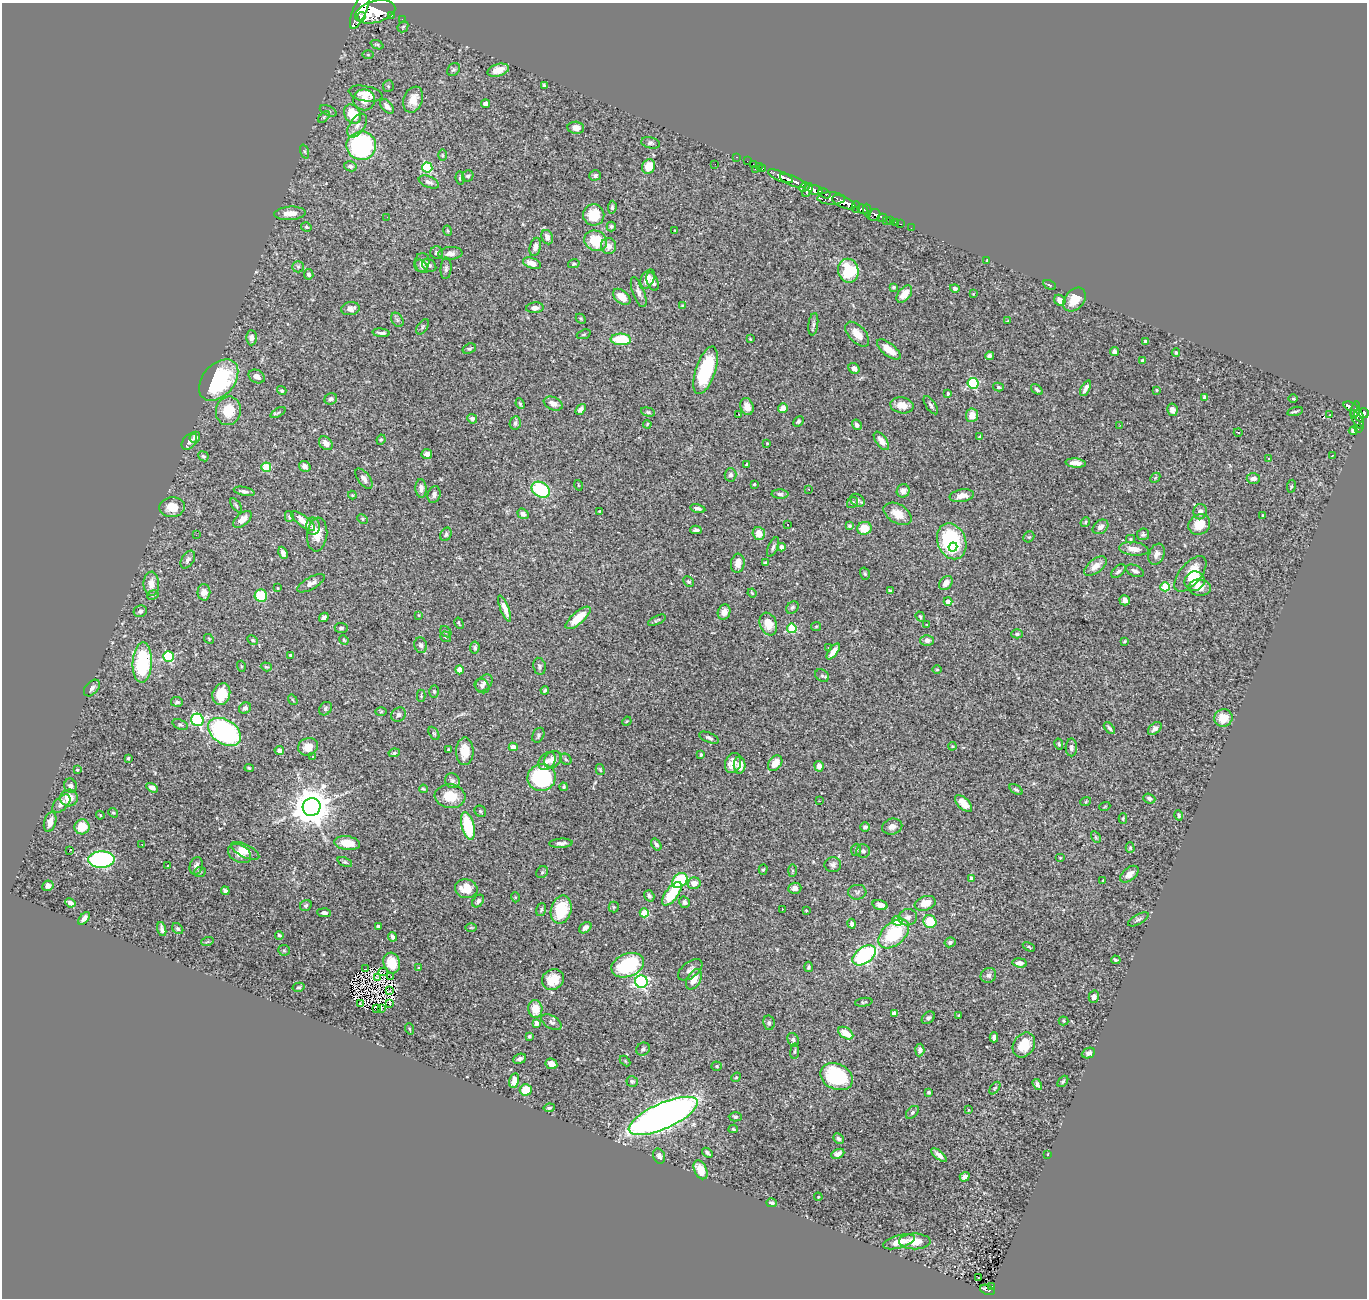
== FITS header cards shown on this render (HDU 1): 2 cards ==
NAXIS1  =                 1365
NAXIS2  =                 1296

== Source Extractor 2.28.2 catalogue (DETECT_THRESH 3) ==
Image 1365 x 1296 px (HDU 1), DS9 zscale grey, 1 PNG px = 1 image px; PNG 1369 x 1300 px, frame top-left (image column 1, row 1296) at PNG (2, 3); each listed source drawn as its Kron ellipse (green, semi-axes under 4 px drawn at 4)
Background 2.83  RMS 0.039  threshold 0.117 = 3 sigma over >= 5 px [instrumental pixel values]
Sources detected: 499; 4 with non-positive FLUX_AUTO (blend fragments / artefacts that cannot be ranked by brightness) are neither listed nor drawn; the other 495 listed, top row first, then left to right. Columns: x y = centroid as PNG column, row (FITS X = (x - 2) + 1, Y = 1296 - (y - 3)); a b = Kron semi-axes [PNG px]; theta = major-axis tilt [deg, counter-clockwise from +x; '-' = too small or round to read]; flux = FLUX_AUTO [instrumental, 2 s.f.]
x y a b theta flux
360 10 20 6 68 7300
375 12 20 11 15 9700
391 15 3 3 - 190
362 16 4 3 - 1100
402 19 2 2 - 15
403 27 6 4 45 3.7
377 45 7 4 -21 3.6
368 55 6 4 0 2.9
454 69 7 5 43 5.4
498 70 11 6 15 36
388 86 6 5 - 4.2
544 86 4 3 - 3.7
366 94 17 7 -11 29
364 100 11 10 - 32
413 100 13 9 68 38
485 104 4 4 - 21
387 106 8 5 -48 13
328 111 9 4 -24 5.3
352 114 10 7 -59 66
324 117 7 4 46 4.2
357 126 13 7 55 17
576 128 8 6 -6 17
651 143 10 5 -11 6.8
361 146 15 14 - 400
304 151 7 3 -71 3.5
442 155 6 3 -89 3.1
736 157 3 2 - 33
747 161 2 2 - 15
715 164 2 2 - 1.7
753 164 2 2 - 21
350 166 6 5 - 7.6
759 166 2 2 - 25
649 167 7 6 - 43
427 168 5 5 - 170
755 169 4 2 - 120
762 169 4 2 - 45
595 175 6 5 - 6.8
468 176 6 5 - 5.8
780 176 13 5 -24 2200
460 178 6 4 -81 3.9
793 181 14 5 -23 2900
429 182 11 5 -22 9.7
804 187 6 3 19 790
807 190 7 3 60 850
815 190 7 4 -14 1400
824 193 6 3 -33 680
831 198 14 6 -1 2000
844 202 12 5 -23 4400
612 207 6 4 85 5.2
856 207 6 4 89 950
862 209 5 4 - 1200
867 211 7 3 -86 690
290 213 16 6 4 24
594 215 10 10 - 67
874 215 6 5 - 450
387 217 3 2 - 2.5
882 218 4 3 - 170
886 221 3 2 - 18
891 221 4 3 - 90
896 222 3 2 - 28
901 224 3 2 - 33
611 226 5 4 - 4.2
306 227 5 4 - 4
911 228 2 2 - 12
675 230 3 2 - 1.8
448 231 5 3 - 2.9
547 237 7 5 -69 15
596 241 11 10 - 88
608 246 8 7 - 19
535 247 9 5 77 13
437 253 6 6 - 8
450 253 12 6 6 14
987 260 3 3 - 1.8
422 262 9 7 79 16
532 263 9 5 -20 23
574 264 6 4 16 4.1
429 265 7 6 - 6.5
422 266 7 5 -50 7.6
298 267 6 5 - 5.2
446 268 11 5 86 7.5
848 271 12 10 -75 130
309 274 5 4 - 7.9
647 279 10 6 60 27
652 282 10 5 -67 12
1049 285 7 4 -28 4.2
893 287 3 3 - 4.5
955 288 5 4 - 6.9
639 292 16 6 -70 15
904 294 10 6 51 32
973 294 4 2 - 1.8
622 297 10 6 -40 34
1060 300 6 5 - 20
1074 300 13 9 48 40
682 306 4 3 - 2.4
535 308 9 5 5 14
350 309 9 6 9 17
581 319 6 4 -46 3.1
397 320 8 5 -60 5.5
1007 321 3 2 - 2
813 324 11 5 83 6.6
423 327 8 5 58 4.9
381 333 8 3 -6 7.8
584 334 7 4 19 3.6
857 334 15 8 -47 36
251 338 7 5 -90 14
621 339 10 5 -3 100
750 339 4 3 - 2.1
1146 341 4 3 - 8.9
469 349 7 5 20 5.6
889 349 14 6 -38 38
1114 352 4 4 - 8
1176 353 4 3 - 3
989 356 4 4 - 7
1143 361 4 3 - 5.5
854 368 6 5 - 14
706 370 25 10 71 180
257 376 8 6 -27 17
219 380 24 15 49 270
973 383 5 5 - 260
998 387 5 4 - 3.9
1086 388 8 4 63 11
1037 390 6 4 -36 5.6
1157 390 4 3 - 2.5
282 391 5 4 - 4.9
948 394 4 3 - 2.9
1205 397 4 4 - 18
1293 398 5 3 - 2.4
331 399 6 5 - 6.5
520 404 5 3 - 3.5
553 404 10 6 -22 18
902 405 12 8 -10 28
931 405 10 5 -56 6.9
1350 406 7 3 -20 290
747 407 9 6 -72 20
783 408 5 4 - 18
581 409 6 4 50 10
1172 410 6 5 - 10
1356 410 8 4 79 480
228 411 14 12 79 65
1295 411 8 3 14 5.8
648 412 7 4 -16 4.4
278 413 8 4 27 4.5
1364 413 5 5 - 770
738 414 3 2 - 10
972 415 7 6 - 27
1330 415 3 2 - 3.1
1359 416 7 4 -65 470
472 419 5 4 - 7.6
1357 420 11 4 -59 570
798 421 6 4 44 4.6
515 423 7 5 78 7.6
647 424 4 3 - 2.7
857 425 5 4 - 10
1120 425 3 3 - 3
1358 428 4 3 - 42
1353 431 4 3 - 7.9
1238 432 4 2 - 3.9
195 437 5 5 - 15
980 437 4 3 - 3.8
381 440 5 4 - 3.2
881 441 10 5 -54 22
189 442 9 6 49 9.9
326 443 8 6 -45 17
767 443 3 2 - 1.9
427 454 5 5 - 12
203 456 5 4 - 5.2
1332 456 3 2 - 3.9
1268 458 3 2 - 3.7
1076 463 10 4 -5 15
747 464 3 3 - 4.2
305 466 6 5 - 13
266 467 5 4 - 110
731 475 7 6 - 7.6
1155 478 6 4 46 3.2
364 479 12 6 -53 12
1253 479 7 5 4 12
754 484 3 2 - 2.6
578 485 5 3 - 1.9
1291 486 6 3 81 3
421 488 9 5 -86 12
809 489 3 2 - 1.7
541 490 10 7 -32 190
244 491 10 4 -11 9.2
903 491 7 6 - 13
780 494 8 4 -1 6.7
352 495 4 4 - 2.7
434 495 8 6 73 10
962 496 12 6 9 24
857 500 8 6 -36 8.8
852 503 6 5 - 5
236 505 8 4 -55 4.7
172 507 13 10 6 43
698 508 8 4 -13 8.1
600 511 3 2 - 2
1200 512 8 6 77 12
523 514 6 5 - 13
898 514 15 9 -30 37
1263 515 3 3 - 3.9
289 516 5 4 - 4
242 519 11 6 40 21
362 519 5 4 - 3.5
303 521 14 5 -37 28
1085 522 5 4 - 3.7
1199 524 11 10 - 42
787 525 3 2 - 2.8
313 526 8 7 - 11
850 526 4 4 - 5.7
1100 527 8 6 39 13
864 528 7 6 - 48
696 530 5 3 - 6.6
759 533 6 6 - 35
317 534 17 10 84 37
446 534 7 5 65 5.9
1143 534 6 6 - 5.7
196 535 2 2 - 4.7
1029 537 6 5 - 3.8
1130 539 4 4 - 3.2
952 541 18 14 -68 260
773 547 11 4 66 7.2
781 547 4 4 - 15
953 547 4 3 - 30
1134 549 15 6 -6 25
283 553 6 4 -67 13
1157 554 11 7 66 14
188 560 10 6 58 10
738 563 9 7 82 18
765 563 4 4 - 5.8
1095 566 13 7 38 26
1118 571 8 5 41 7.4
1135 571 9 5 -23 8.5
865 574 6 4 -73 4.1
1190 574 21 10 50 76
1195 581 10 9 - 53
688 582 6 4 -43 5.3
311 583 15 6 29 15
946 583 8 6 51 21
151 584 12 7 -89 24
1165 587 4 4 - 130
278 588 3 2 - 2
1200 588 11 8 -4 25
890 591 4 3 - 3.3
204 592 8 6 -89 17
752 593 5 3 - 2.5
153 595 6 4 25 4.4
261 596 6 6 - 79
1125 600 5 5 - 9.7
948 601 4 4 - 18
792 607 7 5 44 5.6
505 609 14 4 -68 18
140 611 7 6 - 6.2
724 612 8 6 71 19
418 615 4 3 - 2
324 617 5 4 - 9.3
920 617 5 4 - 4.6
578 618 15 6 41 45
657 620 9 3 25 4.5
459 623 6 2 -61 2.4
768 624 12 8 -70 43
927 625 4 2 - 2
816 627 5 4 - 3.3
341 628 6 5 - 6.3
792 628 5 5 - 130
446 632 6 5 - 4.5
1017 634 6 4 1 4.8
446 637 6 5 - 5.5
209 639 5 4 - 2.8
253 640 5 3 - 3.8
344 640 5 4 - 3
927 640 6 5 - 12
1125 641 3 3 - 2.5
421 645 8 6 -74 8.5
475 648 6 4 83 6
828 648 3 2 - 2.5
833 652 9 4 53 19
291 655 3 3 - 4.2
168 656 5 5 - 240
142 663 20 9 87 220
241 666 5 3 - 3
539 666 9 6 -79 6.8
266 667 6 4 -18 3.8
460 670 4 4 - 31
937 670 5 3 - 2.5
822 676 7 5 -38 6
484 683 10 7 43 9.9
482 686 8 6 -41 7.5
92 688 10 6 48 9.8
545 690 4 3 - 3.3
434 692 6 5 - 4.4
221 694 11 8 69 56
421 696 6 4 -90 2.7
293 700 6 3 -54 2.7
177 702 6 4 -5 5.7
245 708 6 5 - 7.7
325 709 7 6 - 6.2
381 712 5 3 - 2.5
399 715 8 6 43 7.5
1223 718 9 8 - 44
197 720 6 6 - 360
627 721 5 3 - 2.4
180 725 8 5 -20 4.9
1109 728 7 3 -48 5.9
1155 729 8 5 43 9.9
225 732 18 12 -34 440
434 733 7 4 -61 4.6
538 735 8 5 63 4.9
709 738 11 5 -22 7.9
1059 744 5 3 - 3.6
952 746 4 4 - 2.8
308 747 10 8 23 31
513 747 4 4 - 25
1071 747 9 5 90 8.4
279 750 4 4 - 14
448 750 3 3 - 3
465 751 14 8 89 39
394 753 6 4 10 3.7
701 754 3 3 - 3.7
312 756 3 2 - 3.1
128 758 3 3 - 3.3
553 759 9 7 42 23
566 759 6 5 - 4
547 761 10 7 50 12
733 763 10 8 71 29
775 763 8 6 51 31
740 765 8 6 -89 22
819 766 5 4 - 17
249 768 4 4 - 3.2
600 769 6 4 -73 3.6
77 770 4 3 - 3
541 777 14 13 - 290
452 781 8 7 - 7.5
70 786 7 6 - 8.1
563 787 4 3 - 4
152 788 6 4 -29 9.7
423 789 4 3 - 3.1
1016 790 7 4 -36 4.6
450 796 15 12 -5 57
69 798 9 8 - 35
1149 798 6 4 -21 8
819 801 2 2 - 1.7
1086 801 5 3 - 2.7
61 804 11 6 45 15
963 804 10 5 -43 27
1105 806 5 3 - 2.7
312 807 9 9 - 7600
480 811 6 5 - 4.4
113 813 5 4 - 3.8
100 815 4 3 - 2.3
1179 815 5 4 - 5.2
1123 818 5 4 - 3
50 822 10 6 74 19
468 826 14 6 -77 130
82 827 7 7 - 52
865 827 5 4 - 6.4
892 827 10 8 14 14
1096 837 6 4 -60 3.9
347 843 13 7 -7 47
561 843 11 4 3 12
142 844 3 2 - 1.6
656 845 7 4 -56 6
1130 848 5 4 - 3.3
856 850 6 5 - 3.8
69 851 4 3 - 26
245 851 15 6 -26 26
863 851 7 6 - 9.1
239 854 12 8 -29 25
1060 858 5 4 - 2.5
101 859 13 8 4 480
345 862 8 4 -24 4.5
833 865 8 7 - 10
167 866 3 3 - 7.7
196 866 9 6 73 14
763 870 5 4 - 3.5
792 871 6 4 89 3.3
200 872 6 5 - 4.5
542 872 6 5 - 4
1129 874 11 6 39 15
971 878 4 3 - 5.3
680 881 9 6 42 180
1103 881 3 2 - 2.7
694 883 6 5 - 21
48 886 5 5 - 13
795 888 6 5 - 13
466 889 11 9 -11 51
225 891 4 4 - 11
857 892 9 7 4 8.7
672 894 14 6 53 100
649 896 6 5 - 7.1
515 897 5 3 - 2.5
478 901 7 5 53 7.3
684 902 6 5 - 7
70 903 5 4 - 9.6
925 903 11 7 18 39
306 905 6 5 - 5.7
880 905 8 4 -16 14
614 907 5 5 - 3
782 909 3 2 - 4.8
541 910 6 4 73 4.5
561 910 14 10 75 97
806 911 4 2 - 2.2
324 913 7 4 -3 7.2
644 913 4 4 - 87
908 917 9 8 - 15
84 918 7 4 47 11
1138 919 11 5 28 6.4
897 921 5 4 - 59
930 922 7 6 - 68
852 924 5 4 - 7.9
378 926 3 3 - 4.2
471 927 5 3 - 2.7
585 928 7 5 39 11
162 929 7 3 -76 7.4
178 929 6 5 - 5.2
894 934 18 11 41 150
279 935 4 3 - 4.7
392 937 5 3 - 7.3
207 942 6 4 19 3
950 942 5 4 - 5.3
1029 947 6 3 -31 2.8
284 950 6 5 - 3.1
864 955 13 8 35 300
1116 960 5 3 - 4.2
392 963 10 8 -74 40
1020 963 7 4 -6 12
628 965 17 11 21 180
809 967 5 4 - 4.6
419 968 3 3 - 4.6
366 969 2 2 - 3.5
690 970 14 8 37 14
383 972 5 2 - 4.8
988 975 8 7 - 9.8
377 977 3 2 - 0.23
391 977 2 2 - 3.4
553 979 11 10 - 38
694 979 11 6 61 32
641 982 6 6 - 560
299 987 6 4 12 4.3
389 991 3 2 - 1.7
1094 997 6 5 - 11
864 1002 9 4 9 3.9
390 1003 3 2 - 3
360 1004 4 2 - 1.8
377 1008 2 2 - 2.5
381 1008 2 2 - 2.7
535 1009 9 7 -84 46
894 1013 4 4 - 21
959 1015 3 2 - 2.4
928 1018 7 5 41 6.5
1064 1021 5 4 - 3.1
551 1022 11 6 -31 8
536 1023 4 4 - 13
769 1023 7 5 -80 5.3
410 1029 6 3 -71 2.9
846 1033 8 5 -32 35
529 1036 4 3 - 4.4
994 1037 5 4 - 8.6
793 1040 7 5 -65 5.7
1024 1045 13 10 56 63
643 1049 7 6 - 5.6
920 1050 6 4 86 9.6
795 1051 8 3 84 3.5
1088 1053 7 5 24 8.6
520 1059 7 5 21 8.2
625 1061 6 4 -46 3
551 1064 6 5 - 20
717 1066 5 4 - 3.4
736 1077 5 4 - 3.2
837 1077 17 12 -25 230
514 1081 7 4 76 23
632 1081 6 5 - 4.2
1063 1081 6 4 49 4.4
1037 1085 6 4 -58 7.1
995 1088 7 3 53 4.2
526 1090 6 5 - 51
929 1092 3 3 - 4.2
549 1108 5 4 - 4.2
968 1110 3 3 - 3.7
912 1112 8 5 45 5.5
663 1116 37 13 24 2300
735 1117 6 4 -3 4.3
733 1129 4 4 - 3.1
838 1139 5 5 - 6.4
707 1153 6 3 -39 5.2
838 1154 7 4 24 13
1048 1154 4 2 - 1.5
939 1155 9 4 -39 14
659 1156 8 5 -75 10
701 1170 10 6 -65 40
965 1177 5 4 - 11
818 1197 4 4 - 2.1
772 1203 5 4 - 6.5
915 1241 16 8 0 44
899 1242 16 6 15 34
979 1278 3 2 - 10
992 1286 3 2 - 20
987 1290 7 4 -21 140
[4 non-positive-flux detections neither listed nor drawn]